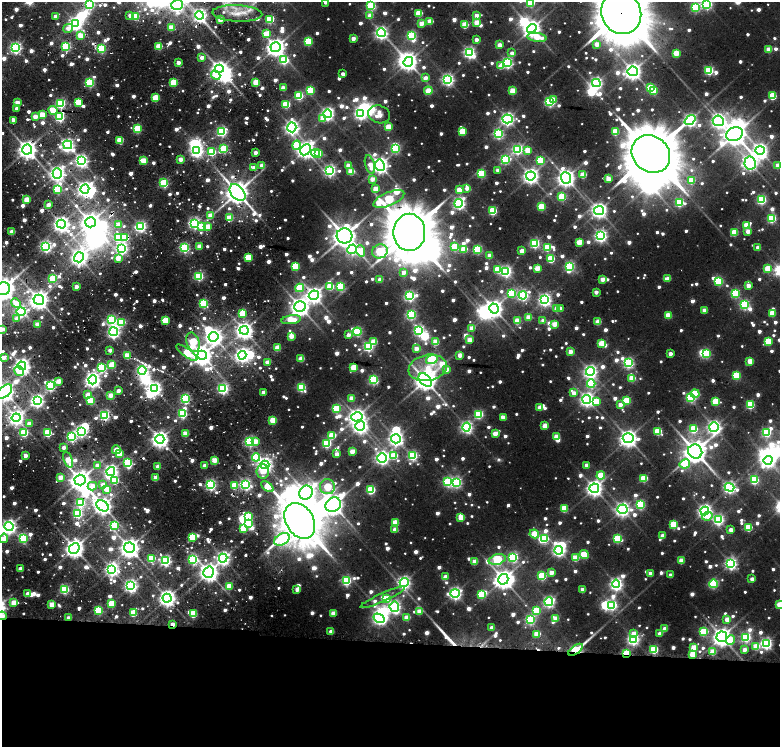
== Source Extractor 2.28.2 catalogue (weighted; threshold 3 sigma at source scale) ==
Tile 10 of 4 x 3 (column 2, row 3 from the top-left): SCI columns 1780-3335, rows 10-1499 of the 6669 x 4479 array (HDU 1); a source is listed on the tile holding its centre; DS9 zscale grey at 2 x 2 block average (1 PNG px = mean of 2 x 2 image px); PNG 782 x 749 px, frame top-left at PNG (2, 2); each listed source drawn as its Kron ellipse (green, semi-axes under 4 px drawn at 4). Shown black and unused: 14% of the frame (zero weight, under 2 of 4 exposures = <1% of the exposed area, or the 3 px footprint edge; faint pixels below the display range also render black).
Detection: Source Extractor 2.28.2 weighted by HDU 2 'WHT'; one run over the whole footprint, this tile lists its part. Background 0.0642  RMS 0.016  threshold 0.0729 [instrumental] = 3 sigma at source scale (4.5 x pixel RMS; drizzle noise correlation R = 1.50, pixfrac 1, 0.0396/0.0396 arcsec/px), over >= 5 px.
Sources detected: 1561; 44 too faint to see at this stretch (2 x 2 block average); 44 inside a brighter object's white glare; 5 cosmic-ray / hot-pixel residue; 3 long thin detections or spike segments (spike, bleed or trail) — neither listed nor drawn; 1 coinciding with a brighter row at this scale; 25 inside a brighter listed object's ellipse — not listed separately; of the other 1439, all 500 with FLUX_AUTO >= 44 (the completeness limit of this list) listed and drawn (939 fainter detections not listed), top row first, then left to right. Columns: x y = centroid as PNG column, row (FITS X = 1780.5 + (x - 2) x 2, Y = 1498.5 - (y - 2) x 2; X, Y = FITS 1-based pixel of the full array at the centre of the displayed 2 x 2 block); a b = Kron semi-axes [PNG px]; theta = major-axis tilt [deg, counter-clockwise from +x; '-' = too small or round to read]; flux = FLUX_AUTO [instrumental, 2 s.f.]
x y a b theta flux
325 2 3 2 - 45
531 3 3 3 - 280
90 4 4 3 - 610
707 4 4 4 - 850
177 5 6 5 - 1400
371 6 3 3 - 550
695 7 4 3 - 400
237 13 25 8 -3 83
419 13 3 3 - 210
621 13 21 19 -62 23000
130 15 3 2 - 48
200 15 4 4 - 1500
370 15 3 3 - 68
476 15 3 2 - 55
56 16 2 2 - 59
136 16 3 3 - 190
270 19 3 3 - 370
220 20 3 2 - 95
430 21 3 3 - 100
477 22 3 3 - 120
76 23 4 4 - 1500
421 23 3 3 - 85
465 25 3 3 - 190
171 27 3 3 - 140
68 28 5 4 - 50
532 29 5 4 - 2800
381 33 4 4 - 1400
266 34 3 3 - 130
80 35 3 3 - 130
412 36 3 3 - 510
537 37 9 4 -8 120
353 38 3 2 - 55
476 40 3 2 - 44
308 41 3 3 - 320
597 44 3 3 - 73
500 45 3 3 - 75
66 46 3 3 - 610
159 46 3 3 - 170
276 47 5 5 - 3100
15 48 4 3 - 1100
101 49 3 3 - 460
769 49 3 3 - 98
469 52 4 4 - 1000
512 53 3 2 - 47
676 53 3 3 - 140
202 57 3 2 - 57
284 60 4 4 - 440
178 62 2 2 - 52
408 62 5 4 - 2600
507 63 4 4 - 840
501 66 3 3 - 81
219 69 4 4 - 2300
709 70 3 3 - 460
633 71 5 5 - 2600
343 74 3 2 - 44
216 75 5 4 - 120
425 78 3 3 - 46
448 79 4 4 - 1200
90 82 3 3 - 480
174 82 3 3 - 270
256 82 3 3 - 160
596 83 4 4 - 1200
283 88 3 3 - 83
651 88 3 3 - 170
310 90 3 3 - 300
654 90 3 3 - 210
428 91 4 3 - 140
512 91 3 3 - 170
299 96 3 3 - 400
772 96 3 3 - 240
155 98 4 3 - 180
554 99 4 3 - 50
17 102 3 2 - 69
78 102 3 3 - 180
550 102 3 3 - 690
61 103 3 3 - 610
286 104 3 3 - 290
17 108 3 2 - 44
53 110 5 3 - 150
361 113 4 4 - 1200
327 114 4 4 - 1400
379 114 11 9 -19 120
42 115 3 3 - 160
35 116 3 2 - 80
60 117 4 3 - 620
323 119 3 3 - 84
507 119 5 4 - 1400
13 120 4 2 - 47
690 120 6 4 38 1400
718 121 5 5 - 1700
292 127 5 4 - 1700
388 127 3 3 - 150
137 129 3 3 - 340
222 131 4 3 - 750
462 131 3 3 - 190
615 132 3 3 - 210
498 134 4 4 - 660
735 134 8 6 24 5000
120 140 3 3 - 170
68 145 4 4 - 1400
296 145 4 4 - 220
396 148 4 3 - 360
27 149 5 5 - 3100
224 149 4 3 - 420
517 149 4 4 - 790
305 150 6 4 46 2700
528 150 3 3 - 140
760 150 5 4 - 1700
197 151 4 4 - 1200
212 152 3 3 - 350
255 153 2 2 - 61
315 153 4 3 - 150
319 153 3 3 - 140
651 154 20 17 -40 22000
180 159 3 2 - 58
505 159 4 3 - 570
144 160 3 3 - 150
540 160 3 3 - 250
81 161 4 4 - 1300
750 163 6 5 - 1800
262 165 3 2 - 52
370 165 9 5 -74 65
380 165 6 5 - 2600
778 165 3 3 - 62
348 166 3 3 - 60
254 168 3 3 - 87
330 170 4 4 - 990
498 170 3 3 - 52
351 171 3 3 - 120
57 174 5 4 - 2000
481 174 3 3 - 310
583 175 3 3 - 140
531 176 5 4 - 2200
566 178 6 5 - 2900
372 179 3 3 - 78
608 179 3 3 - 100
691 180 3 3 - 200
164 183 3 3 - 410
467 188 3 3 - 47
58 189 3 3 - 350
85 189 4 4 - 2000
375 189 3 3 - 90
459 190 3 3 - 110
237 193 9 6 -49 5400
562 197 3 3 - 260
389 199 16 7 23 680
27 200 3 3 - 170
761 200 3 3 - 560
679 202 3 3 - 450
459 203 4 4 - 1200
48 205 2 2 - 57
541 207 3 3 - 250
599 210 5 4 - 2000
493 211 3 3 - 360
210 216 3 3 - 120
230 218 4 3 - 130
772 218 3 3 - 420
90 222 5 5 - 3200
195 223 4 3 - 1100
61 224 4 4 - 2300
118 224 3 3 - 90
747 225 4 3 - 180
141 226 4 3 - 880
202 226 3 3 - 87
207 226 3 3 - 110
748 231 3 3 - 59
12 232 3 2 - 97
409 232 19 16 89 19000
734 232 3 3 - 200
344 236 8 7 - 5600
601 236 4 4 - 1200
125 237 3 3 - 220
118 238 4 3 - 200
579 242 3 3 - 130
535 243 3 3 - 640
46 246 3 3 - 1000
199 246 3 3 - 87
455 247 3 3 - 320
547 247 3 3 - 270
758 247 3 2 - 47
122 248 4 4 - 980
184 248 3 3 - 690
352 249 5 4 - 780
464 249 3 3 - 150
478 249 3 3 - 420
360 251 6 4 -73 160
380 251 8 7 - 450
522 251 4 3 - 69
489 256 3 3 - 72
79 257 5 4 - 2200
118 258 3 3 - 110
248 258 3 3 - 270
551 259 3 3 - 260
295 266 3 3 - 230
570 266 3 3 - 620
537 268 3 3 - 120
498 269 3 3 - 220
768 269 3 3 - 170
506 271 4 4 - 990
403 272 3 3 - 44
199 276 3 3 - 540
53 278 3 3 - 320
668 278 3 3 - 68
380 279 3 3 - 64
602 279 3 3 - 71
719 281 3 3 - 350
76 286 2 2 - 51
748 286 3 3 - 75
330 287 3 3 - 180
340 287 3 3 - 420
300 288 4 4 - 240
3 289 7 6 - 5800
596 292 3 3 - 48
511 293 4 3 - 250
735 293 4 3 - 430
314 295 5 5 - 2300
523 295 4 4 - 860
410 296 4 3 - 850
39 300 5 5 - 3400
545 300 4 4 - 1400
16 303 5 3 - 100
203 304 3 3 - 450
744 305 3 3 - 620
300 307 5 5 - 3400
557 308 3 3 - 55
560 308 3 3 - 46
494 309 5 4 - 2700
704 310 3 3 - 72
21 312 4 4 - 650
242 313 3 3 - 170
772 313 3 3 - 140
411 314 4 4 - 610
668 315 3 3 - 140
528 317 3 3 - 110
17 318 3 3 - 57
112 320 4 4 - 570
165 320 3 3 - 200
291 320 10 4 8 170
543 320 3 3 - 45
517 321 3 3 - 110
121 322 4 3 - 320
598 322 3 3 - 120
37 324 3 3 - 64
555 324 3 3 - 100
472 328 3 3 - 92
2 329 3 3 - 47
244 330 4 4 - 2700
419 330 4 4 - 720
114 332 4 4 - 1300
357 332 4 3 - 500
348 335 3 3 - 49
291 336 3 3 - 78
214 337 5 4 - 2600
469 340 3 3 - 91
768 341 3 3 - 190
193 342 10 6 -73 350
374 342 3 3 - 130
435 342 3 3 - 140
602 343 4 3 - 130
368 346 3 3 - 650
277 348 3 3 - 130
416 349 3 3 - 68
110 350 2 2 - 54
570 352 3 3 - 74
187 353 13 4 -35 240
670 354 3 3 - 52
706 354 3 3 - 300
202 355 5 4 - 3100
242 355 4 4 - 1700
460 355 3 3 - 75
127 356 3 3 - 180
3 357 3 3 - 63
301 359 3 3 - 100
432 360 6 4 19 670
750 361 3 3 - 120
267 362 3 2 - 58
628 363 4 4 - 770
112 365 3 3 - 170
22 366 4 4 - 2200
102 368 4 3 - 490
353 368 3 3 - 180
428 368 19 13 11 160
447 369 3 3 - 55
142 370 4 4 - 1000
19 371 5 3 - 92
590 371 4 4 - 1500
736 375 3 3 - 280
632 378 3 3 - 150
93 380 4 4 - 2200
373 380 4 3 - 520
425 380 8 5 -48 3900
59 381 3 3 - 86
591 384 4 4 - 460
51 386 4 4 - 730
301 387 4 3 - 430
155 388 4 4 - 1300
223 389 4 3 - 820
118 391 3 2 - 51
5 392 9 5 42 3200
263 392 3 2 - 55
574 393 3 3 - 54
695 394 4 3 - 210
88 395 3 3 - 93
110 395 3 2 - 80
351 398 3 3 - 77
691 398 3 3 - 530
185 399 3 3 - 710
587 399 4 4 - 1700
90 400 3 3 - 290
37 401 4 4 - 1500
596 401 4 3 - 160
626 401 3 3 - 290
715 402 3 3 - 200
620 405 3 3 - 49
750 405 3 3 - 370
540 407 3 3 - 96
336 409 3 3 - 310
182 414 3 3 - 460
478 414 4 3 - 450
105 415 3 3 - 760
357 417 6 4 14 2400
503 417 4 3 - 61
16 418 4 4 - 1900
273 420 3 3 - 190
29 424 3 3 - 54
360 426 5 4 - 1900
545 426 3 3 - 110
467 427 4 4 - 1100
714 427 5 4 - 1500
693 429 4 3 - 310
81 431 4 3 - 1000
658 431 3 3 - 270
766 432 3 3 - 460
24 433 3 3 - 360
48 433 3 3 - 370
185 433 3 3 - 130
495 434 3 3 - 78
332 435 3 3 - 180
72 437 4 3 - 710
556 437 3 3 - 110
628 438 5 5 - 3000
160 439 4 4 - 2600
396 439 5 4 - 1700
250 441 3 3 - 690
255 442 3 3 - 90
327 443 3 3 - 510
64 448 2 2 - 45
116 450 4 3 - 110
352 451 3 3 - 89
695 451 7 6 - 5700
119 454 3 3 - 120
337 454 3 3 - 51
25 455 2 2 - 55
394 456 4 3 - 180
413 456 4 3 - 580
256 457 4 4 - 400
382 458 5 4 - 1500
68 460 8 3 -69 160
214 460 3 3 - 130
768 460 4 4 - 1800
128 463 3 3 - 420
685 464 5 4 - 290
265 465 4 4 - 2000
586 465 3 3 - 45
97 466 3 3 - 55
158 466 2 2 - 60
204 466 3 2 - 55
263 471 7 6 - 76
111 472 4 4 - 1700
601 476 4 3 - 210
60 477 3 3 - 85
155 478 3 2 - 93
644 478 3 3 - 270
80 480 5 5 - 4600
754 480 3 3 - 430
115 481 3 3 - 170
448 482 4 4 - 510
456 482 4 4 - 860
246 484 4 3 - 970
103 485 3 3 - 47
211 485 3 3 - 880
92 486 4 3 - 95
234 486 3 3 - 220
267 486 7 3 -38 190
327 487 7 7 - 280
730 487 5 4 - 1100
594 488 4 4 - 2300
107 489 3 3 - 130
371 490 3 3 - 400
306 493 7 6 - 3600
80 503 3 3 - 400
333 505 8 7 - 4300
640 505 4 3 - 500
103 506 7 5 -35 2700
564 508 3 3 - 210
622 509 5 4 - 1800
705 511 4 4 - 1600
78 513 3 3 - 630
249 516 3 3 - 210
708 516 5 4 - 50
461 517 3 3 - 140
719 519 4 4 - 830
300 521 19 14 -59 15000
395 523 3 3 - 170
248 524 4 3 - 460
673 525 3 3 - 270
114 526 4 3 - 340
9 527 4 4 - 1400
243 528 3 3 - 160
748 528 3 3 - 270
395 530 3 3 - 52
731 530 3 3 - 53
534 534 5 3 - 160
662 536 3 3 - 56
192 537 3 3 - 220
4 538 4 3 - 100
23 538 4 3 - 360
544 538 3 3 - 420
282 539 8 5 31 590
617 539 4 3 - 370
74 548 5 5 - 3500
129 548 5 5 - 3400
559 550 4 4 - 1200
584 555 5 3 - 200
513 557 4 4 - 680
151 558 3 3 - 300
223 558 4 4 - 1500
575 558 4 3 - 140
193 559 4 3 - 680
497 560 9 5 15 620
165 561 3 3 - 1000
681 561 3 3 - 100
475 562 3 3 - 96
731 563 4 4 - 1200
20 569 3 2 - 60
112 569 4 4 - 1600
209 572 6 5 - 3100
551 573 3 3 - 74
650 573 3 2 - 49
671 575 3 3 - 56
542 576 3 3 - 390
445 577 3 3 - 45
503 579 5 5 - 3300
752 579 3 3 - 55
346 581 4 3 - 520
404 582 4 4 - 1300
616 584 4 4 - 1300
713 584 4 3 - 520
131 586 4 4 - 1300
229 586 3 3 - 140
64 589 3 3 - 520
297 589 3 3 - 51
583 590 3 3 - 69
455 593 5 4 - 1300
28 594 3 2 - 49
481 595 3 3 - 230
383 597 24 4 24 78
167 598 4 4 - 2600
387 599 4 3 - 120
549 602 4 4 - 960
13 603 3 3 - 110
111 604 3 3 - 230
52 605 3 3 - 110
612 605 4 3 - 720
779 605 3 3 - 78
394 607 5 5 - 1200
98 610 3 3 - 400
419 611 4 3 - 88
536 611 4 4 - 230
133 613 3 3 - 200
333 613 3 3 - 77
193 614 3 3 - 230
2 616 5 3 - 54
407 617 3 3 - 96
69 618 3 2 - 66
379 618 6 4 -30 1200
556 618 3 3 - 79
727 619 3 3 - 74
530 620 4 3 - 680
172 624 2 2 - 54
491 628 3 3 - 46
665 629 3 3 - 62
331 632 3 3 - 50
703 632 4 3 - 290
660 633 3 3 - 55
537 634 3 3 - 160
633 634 4 3 - 52
722 637 5 5 - 3500
746 637 4 4 - 690
633 639 4 4 - 1100
731 640 5 4 - 180
766 643 4 4 - 1000
756 646 4 3 - 140
694 647 3 3 - 130
576 650 8 3 37 740
654 650 3 3 - 430
744 650 3 3 - 50
712 652 3 3 - 130
626 653 3 2 - 380
693 654 3 3 - 180
Overlapping masked pixels (flux is a lower limit): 13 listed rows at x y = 621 13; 101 49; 222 131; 125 237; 127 356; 3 357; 142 370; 2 616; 69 618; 172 624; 576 650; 626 653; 693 654
Isophote crosses this tile's border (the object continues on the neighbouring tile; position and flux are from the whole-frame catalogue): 16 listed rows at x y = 325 2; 531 3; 90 4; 707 4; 177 5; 371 6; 237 13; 621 13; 778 165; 3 289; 2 329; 3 357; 5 392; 4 538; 779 605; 2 616